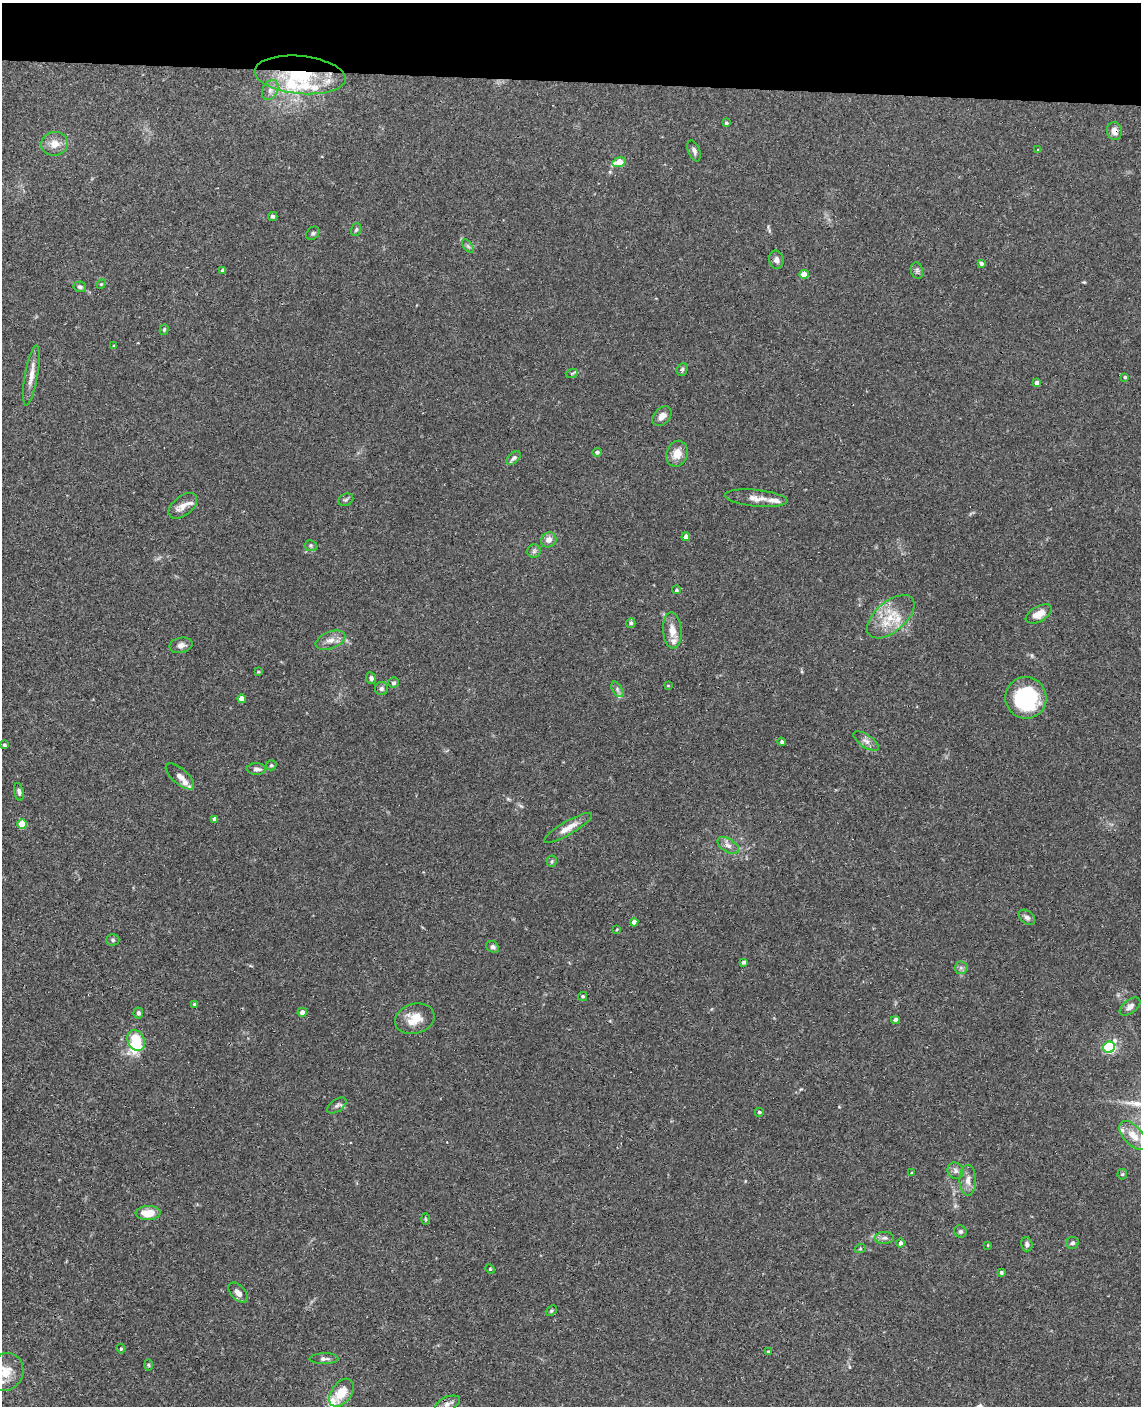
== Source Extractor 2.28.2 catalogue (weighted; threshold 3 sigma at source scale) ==
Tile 3 of 4 x 3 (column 3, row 1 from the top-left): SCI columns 2290-3428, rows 2972-4375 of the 4579 x 4650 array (HDU 1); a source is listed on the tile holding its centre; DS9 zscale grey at full resolution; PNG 1143 x 1408 px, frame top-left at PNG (2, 3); each listed source drawn as its Kron ellipse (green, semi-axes under 4 px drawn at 4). Shown black and unused: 6% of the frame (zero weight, under 3 of 4 exposures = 6% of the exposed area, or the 3 px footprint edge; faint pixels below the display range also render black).
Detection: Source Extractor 2.28.2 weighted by HDU 2 'WHT'; one run over the whole footprint, this tile lists its part. Background 0.062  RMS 0.0055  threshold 0.0245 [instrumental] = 3 sigma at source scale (4.5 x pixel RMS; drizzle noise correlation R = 1.50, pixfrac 1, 0.05/0.05 arcsec/px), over >= 5 px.
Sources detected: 118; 1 inside a brighter object's white glare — neither listed nor drawn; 10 inside a brighter listed object's ellipse — not listed separately; the other 107 listed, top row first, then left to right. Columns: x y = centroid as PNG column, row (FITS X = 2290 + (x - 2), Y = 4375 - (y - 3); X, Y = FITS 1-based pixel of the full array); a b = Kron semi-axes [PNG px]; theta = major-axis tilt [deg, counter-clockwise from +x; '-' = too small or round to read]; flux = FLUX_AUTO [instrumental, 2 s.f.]
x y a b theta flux
300 75 46 19 -6 32
270 90 11 7 63 2.8
726 123 3 3 - 0.98
1114 131 9 7 -76 3.6
55 144 13 11 8 5.6
1038 150 3 3 - 0.77
694 151 11 6 -69 1.9
619 162 7 4 16 12
273 216 4 4 - 1.1
356 230 6 5 - 0.92
313 233 7 5 44 1
468 246 8 4 -53 1
776 260 9 7 -79 2.2
981 263 4 4 - 1.3
222 270 3 3 - 1.2
917 271 8 6 -75 1.4
804 274 4 4 - 8.7
101 284 5 4 - 0.55
80 287 6 5 - 1.3
164 330 5 4 - 0.79
114 346 3 3 - 0.59
682 369 6 5 - 1.1
572 373 6 4 18 0.79
31 375 30 6 80 5.5
1125 377 4 3 - 0.75
1037 383 4 4 - 3.2
662 416 11 7 46 3.8
597 452 5 4 - 1.4
677 454 13 10 70 6.5
513 458 8 5 41 2
756 498 32 8 -6 5.9
346 500 8 6 25 1.1
183 506 16 9 39 4.5
686 537 4 4 - 2.5
549 540 8 7 - 3.4
311 546 6 5 - 0.96
534 551 7 6 - 1.3
676 590 4 4 - 0.85
1039 614 14 7 28 5.4
891 617 28 15 40 15
631 623 5 4 - 1.2
672 630 18 9 -86 6
330 640 15 8 21 4.1
181 645 12 7 13 3
258 672 4 3 - 0.52
371 678 6 5 - 1.4
394 683 5 5 - 1.3
668 686 4 3 - 0.38
381 688 6 6 - 1.7
617 689 8 5 -60 1.4
1026 698 21 20 - 48
242 699 4 4 - 5.6
866 741 14 6 -34 2.5
782 742 4 4 - 1.1
4 745 4 3 - 0.96
271 765 5 5 - 0.78
256 769 9 6 -2 2.3
180 776 18 7 -41 3.9
19 792 9 4 -79 1.4
215 819 4 4 - 2.4
22 824 5 4 - 15
568 828 27 6 30 5.3
728 845 12 6 -31 2.8
552 861 6 5 - 0.82
1027 917 9 6 -39 1.9
634 922 4 4 - 4.2
617 929 4 3 - 0.55
113 940 6 5 - 1
493 947 7 5 -39 1.4
743 962 3 3 - 1.2
961 968 6 6 - 1.4
583 996 4 4 - 0.76
194 1004 4 4 - 0.67
1130 1007 12 7 37 2.5
302 1012 4 4 - 2.9
138 1013 5 5 - 1.2
415 1019 20 14 16 9.4
895 1020 4 4 - 3.2
136 1040 11 8 -65 15
1109 1047 6 5 - 60
337 1106 11 6 35 1.8
759 1112 4 4 - 0.86
1133 1135 17 9 -48 8.2
955 1171 8 7 - 2.1
912 1173 4 3 - 1.1
1122 1174 5 5 - 0.72
968 1180 15 8 -90 4.1
148 1213 12 7 3 8.7
425 1219 6 4 -88 0.61
960 1231 6 6 - 1.1
884 1238 9 6 2 1.7
901 1243 5 4 - 1.4
1072 1243 6 6 - 1.2
1027 1244 7 5 -76 1.4
988 1245 4 2 - 0.38
860 1249 6 3 18 0.55
490 1269 5 4 - 0.54
1001 1272 3 3 - 1.1
238 1293 12 7 -48 3.1
551 1311 6 4 41 0.72
121 1349 4 4 - 0.85
768 1352 4 4 - 0.92
324 1359 14 5 1 1.9
148 1365 6 4 -89 0.7
5 1372 19 17 60 11
341 1393 16 10 53 11
447 1404 13 7 23 2.9
Overlapping masked pixels (flux is a lower limit): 2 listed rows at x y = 300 75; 1114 131
Isophote crosses this tile's border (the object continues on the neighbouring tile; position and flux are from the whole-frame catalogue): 1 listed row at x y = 5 1372